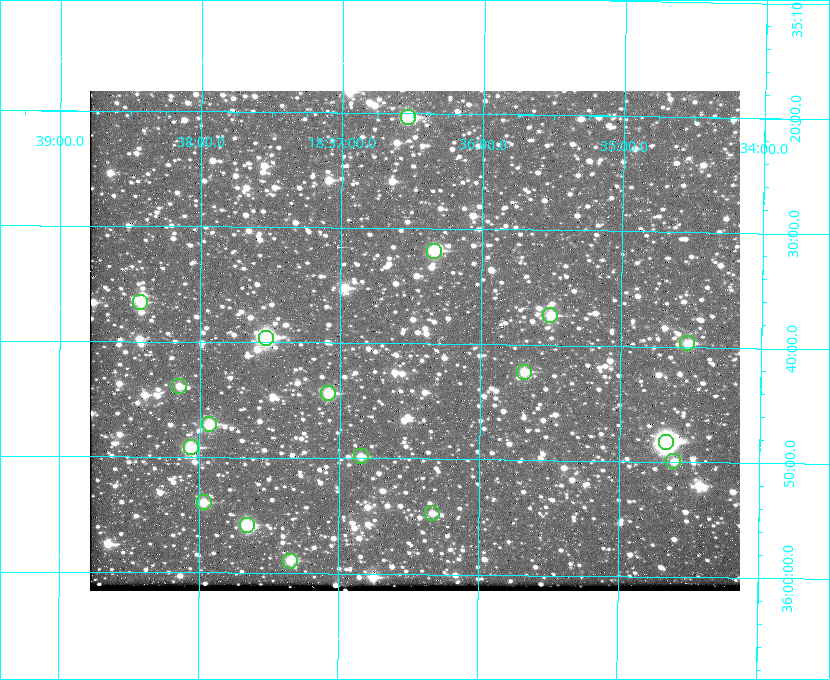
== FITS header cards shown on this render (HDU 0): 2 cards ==
NAXIS1  =                  650 / Width of table row in bytes
NAXIS2  =                  500 / Number of rows in table

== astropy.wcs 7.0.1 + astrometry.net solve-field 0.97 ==
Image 650 x 500 px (HDU 0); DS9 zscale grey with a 90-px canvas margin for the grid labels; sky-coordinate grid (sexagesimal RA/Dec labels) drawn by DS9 from the SOLVED WCS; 18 Tycho-2 reference stars matched to detected sources circled (green)
Header WCS: none
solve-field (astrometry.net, Tycho-2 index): SOLVED blind (the file carries no WCS)
Solved WCS: RA---TAN-SIP/DEC--TAN-SIP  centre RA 18:36:28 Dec +35:40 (279.12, +35.66 deg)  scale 5.21 arcsec/px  FOV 56.4' x 43.4'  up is +179 deg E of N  parity flipped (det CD > 0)
(file carries no celestial WCS; the grid is the blind solution)
Tycho-2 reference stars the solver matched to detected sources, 18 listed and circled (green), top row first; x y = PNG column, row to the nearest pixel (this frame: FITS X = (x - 90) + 1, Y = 500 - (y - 91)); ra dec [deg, ICRS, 3 dp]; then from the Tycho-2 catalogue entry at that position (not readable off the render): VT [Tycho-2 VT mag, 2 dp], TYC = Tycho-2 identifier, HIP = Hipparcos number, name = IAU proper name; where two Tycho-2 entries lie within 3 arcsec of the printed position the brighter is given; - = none
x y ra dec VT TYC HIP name
408 117 279.134 +35.339 9.91 2645-980-1 - -
434 251 279.085 +35.532 9.84 2645-710-1 - -
140 302 279.606 +35.610 10.50 2645-565-1 - -
550 315 278.877 +35.623 10.37 2632-1282-1 - -
266 338 279.382 +35.660 8.88 2649-136-1 91311 -
687 343 278.632 +35.662 10.68 2636-195-1 - -
524 372 278.922 +35.705 10.37 2636-96-1 - -
179 386 279.537 +35.731 11.00 2649-31-1 - -
328 393 279.271 +35.739 10.27 2649-22-1 - -
209 424 279.483 +35.786 9.96 2649-1276-1 - -
666 442 278.667 +35.805 7.78 2636-68-1 91080 -
191 447 279.516 +35.819 10.07 2649-1464-1 - -
361 456 279.212 +35.831 10.99 2649-1529-1 - -
673 461 278.654 +35.833 11.29 2636-133-1 - -
204 502 279.492 +35.899 10.86 2649-1492-1 - -
432 513 279.083 +35.912 11.42 2649-1448-1 - -
247 525 279.414 +35.931 10.32 2649-1381-1 - -
290 561 279.337 +35.982 10.50 2649-1232-1 - -